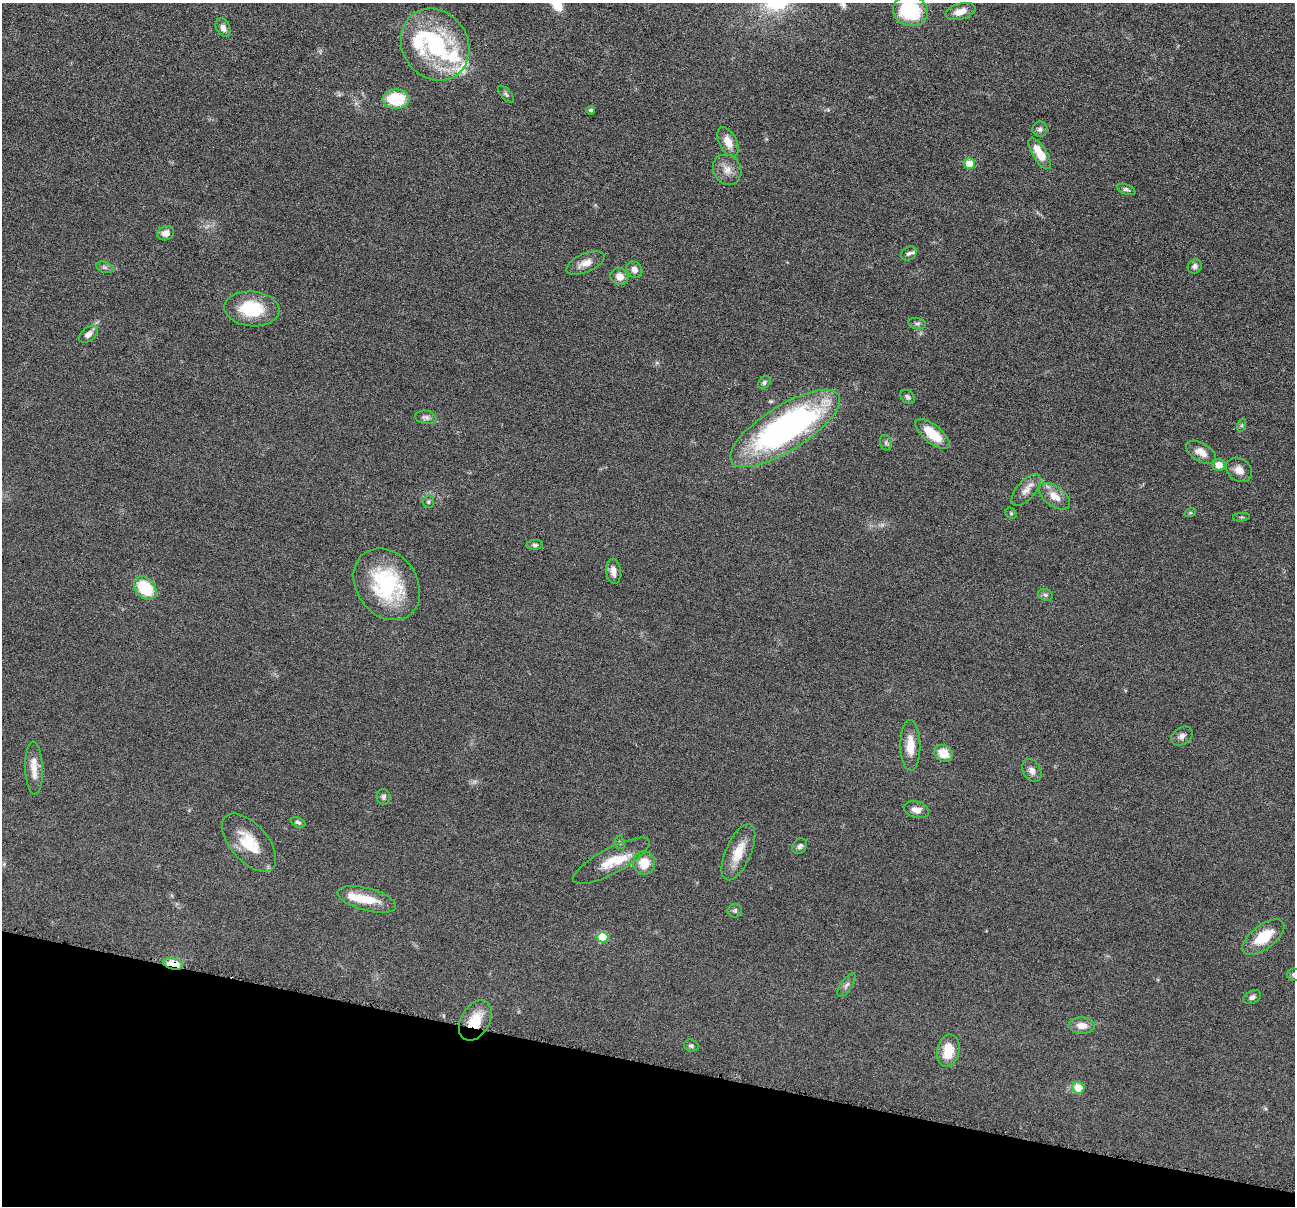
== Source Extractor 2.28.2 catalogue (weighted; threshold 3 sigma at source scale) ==
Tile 15 of 4 x 4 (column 3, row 4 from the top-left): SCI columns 2592-3884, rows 255-1458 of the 5184 x 5201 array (HDU 1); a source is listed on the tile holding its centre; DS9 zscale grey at full resolution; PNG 1297 x 1208 px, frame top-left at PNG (2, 3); each listed source drawn as its Kron ellipse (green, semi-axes under 4 px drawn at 4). Shown black and unused: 12% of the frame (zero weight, under 4 of 8 exposures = <1% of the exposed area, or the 3 px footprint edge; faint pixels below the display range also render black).
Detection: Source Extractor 2.28.2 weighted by HDU 2 'WHT'; one run over the whole footprint, this tile lists its part. Background 0.036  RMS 0.0036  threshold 0.0148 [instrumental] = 3 sigma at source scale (4.09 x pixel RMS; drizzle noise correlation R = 1.36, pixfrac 0.8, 0.05/0.05 arcsec/px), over >= 5 px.
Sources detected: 78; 1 too faint to see at this stretch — neither listed nor drawn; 6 inside a brighter listed object's ellipse — not listed separately; the other 71 listed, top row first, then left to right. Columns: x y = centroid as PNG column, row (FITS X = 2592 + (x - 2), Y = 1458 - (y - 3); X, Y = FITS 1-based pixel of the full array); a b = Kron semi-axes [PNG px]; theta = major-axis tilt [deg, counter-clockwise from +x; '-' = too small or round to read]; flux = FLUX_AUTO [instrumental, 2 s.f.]
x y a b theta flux
910 11 18 15 -17 22
960 11 15 8 16 3.4
223 28 10 6 -63 1.9
435 45 37 32 -56 40
506 94 10 5 -50 0.77
396 99 13 9 -2 13
591 110 4 4 - 0.58
1040 129 8 7 - 1.1
728 142 16 9 -63 4.1
1040 153 18 7 -57 7
969 164 5 5 - 8.5
727 170 16 13 -54 3.5
1126 189 9 5 -22 0.77
166 233 9 7 19 2.3
909 253 8 6 32 0.95
585 263 20 9 24 3.4
1195 266 7 7 - 1.1
105 267 9 5 -19 0.85
634 270 8 7 - 1.7
620 276 9 8 - 2.9
252 309 27 17 -5 16
917 324 9 5 -9 0.88
88 334 11 6 36 1.6
764 383 7 5 53 0.7
908 397 8 6 -40 0.79
426 417 10 6 -11 1.1
1242 425 7 4 71 0.55
785 428 63 22 32 110
932 434 21 9 -39 9.1
886 443 8 6 -76 0.77
1201 452 16 9 -31 3.5
1219 465 7 6 - 3.5
1239 470 14 11 -37 2.9
1026 490 19 9 49 3
1054 496 18 10 -36 4.3
429 502 6 5 - 0.54
1011 513 6 5 - 0.48
1190 513 6 3 17 0.41
1241 517 8 3 5 0.49
535 545 8 4 5 0.81
613 571 13 7 -85 2.5
387 584 38 30 -54 30
145 588 13 9 -50 14
1045 595 8 5 -20 0.81
1182 736 11 8 35 1.6
910 746 25 10 -89 6.2
944 753 9 8 - 6.6
34 768 26 9 -88 4.4
1032 770 12 8 -61 1.9
383 797 7 7 - 0.94
916 810 13 8 -15 2.5
298 822 7 4 -21 0.67
249 843 35 18 -49 11
620 843 6 5 - 0.58
800 846 8 6 52 1
738 852 30 12 66 7.4
611 861 43 12 28 7.8
644 863 11 11 - 6
367 899 30 11 -15 7.7
735 911 7 6 - 0.72
603 937 5 5 - 16
1263 937 25 12 37 9.5
173 964 10 5 -13 13
1294 975 7 6 - 0.9
846 985 13 5 55 1.2
1252 997 9 6 26 1
475 1021 22 14 60 8.6
1082 1026 13 8 -3 3.1
691 1046 7 6 - 0.74
948 1051 16 11 79 8.1
1078 1088 6 6 - 7.9
Overlapping masked pixels (flux is a lower limit): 2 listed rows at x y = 173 964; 475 1021
Isophote crosses this tile's border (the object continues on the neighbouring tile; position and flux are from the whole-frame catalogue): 2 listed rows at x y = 910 11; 1294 975